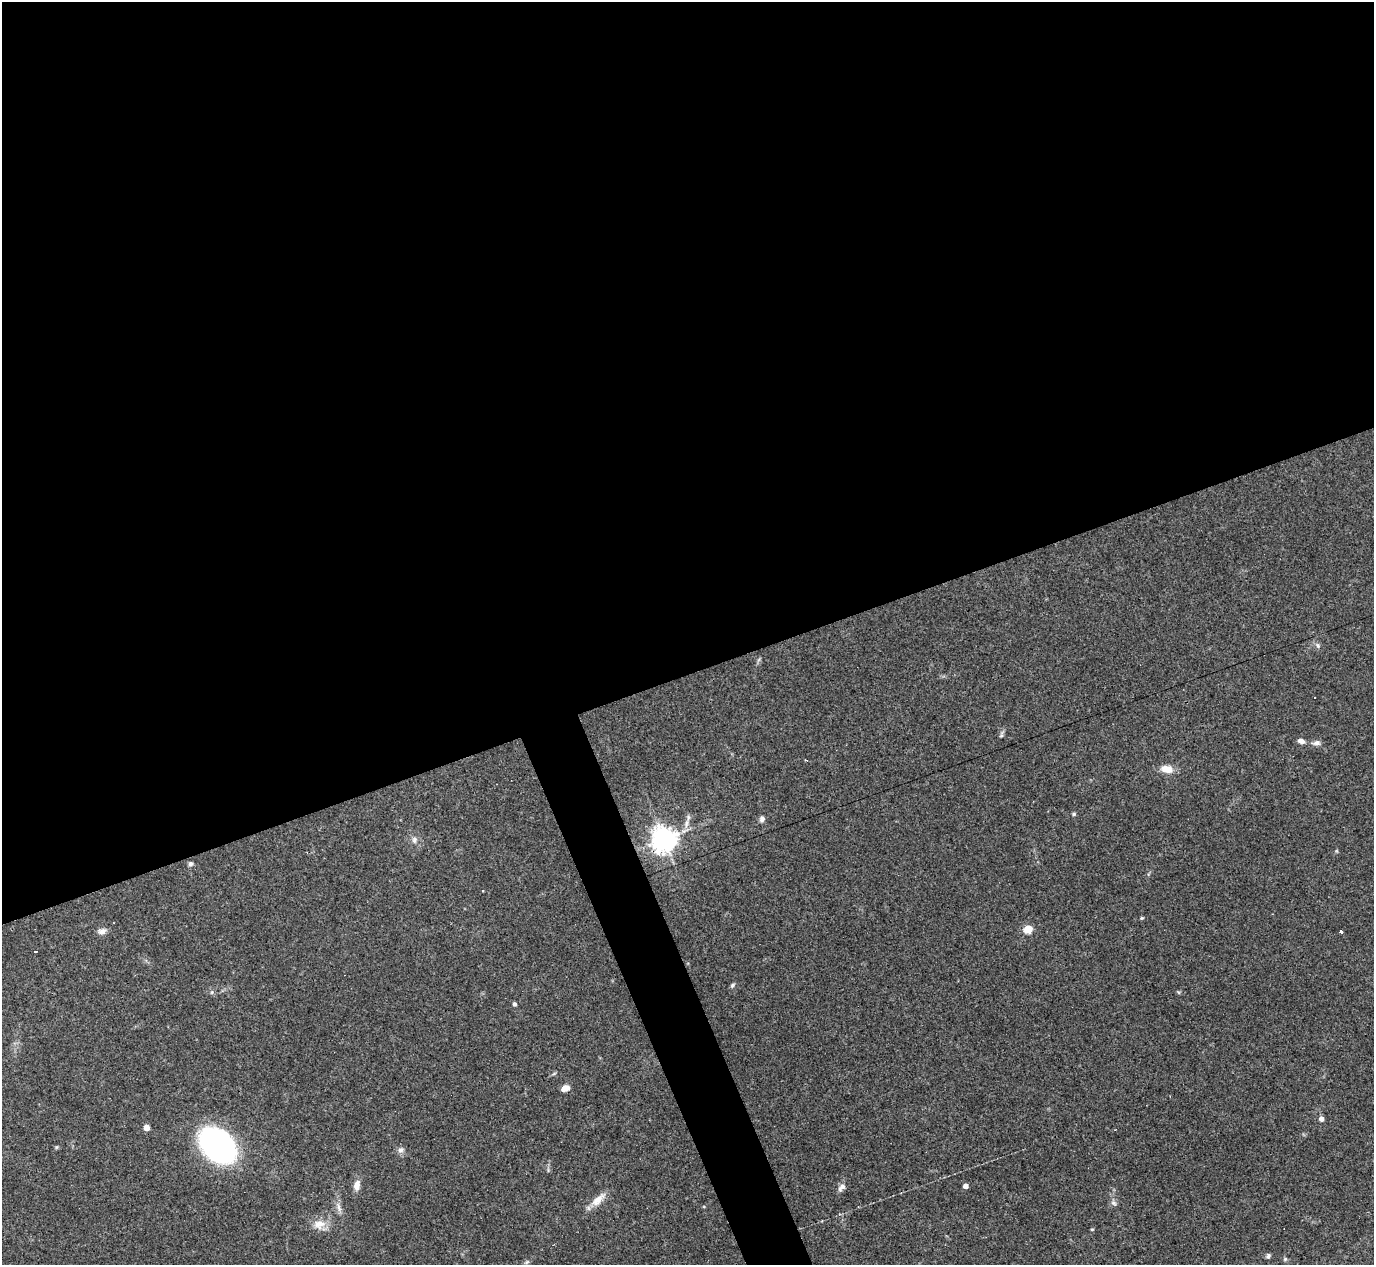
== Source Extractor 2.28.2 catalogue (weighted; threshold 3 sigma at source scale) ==
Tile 2 of 4 x 4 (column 2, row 1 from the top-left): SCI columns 1373-2744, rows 4064-5326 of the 5488 x 5473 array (HDU 1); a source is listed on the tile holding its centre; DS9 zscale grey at full resolution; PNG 1376 x 1267 px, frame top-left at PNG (2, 2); no overlay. Shown black and unused: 55% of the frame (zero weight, under 3 of 4 exposures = <1% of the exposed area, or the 3 px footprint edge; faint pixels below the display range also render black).
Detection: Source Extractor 2.28.2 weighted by HDU 2 'WHT'; one run over the whole footprint, this tile lists its part. Background 0.16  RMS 0.0052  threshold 0.0233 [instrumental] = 3 sigma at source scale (4.5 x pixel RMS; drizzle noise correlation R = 1.50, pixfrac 1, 0.05/0.05 arcsec/px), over >= 5 px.
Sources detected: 37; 1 cosmic-ray / hot-pixel residue — not listed; the other 36 listed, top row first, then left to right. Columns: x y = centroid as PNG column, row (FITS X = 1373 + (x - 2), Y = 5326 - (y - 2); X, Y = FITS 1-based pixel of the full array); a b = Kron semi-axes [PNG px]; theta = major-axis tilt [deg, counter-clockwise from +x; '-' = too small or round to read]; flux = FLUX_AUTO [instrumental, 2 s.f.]
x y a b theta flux
1318 645 7 5 -70 1.2
1315 697 2 2 - 0.47
1001 735 7 5 60 0.94
1301 741 7 5 -20 2.6
1317 743 10 7 8 1.9
1167 769 16 9 -12 5.7
1074 814 5 4 - 0.84
762 819 8 6 68 1.6
686 824 12 6 77 3
664 839 8 8 - 540
414 840 9 7 -87 2
191 864 6 5 - 1.3
1142 918 4 4 - 0.55
1028 929 5 5 - 21
102 931 11 7 16 2.4
1341 931 4 3 - 17
36 951 4 3 - 16
732 985 7 5 52 0.88
212 992 6 3 71 0.65
515 1004 4 4 - 1.3
565 1088 7 5 23 5.6
1321 1119 6 5 - 1.9
146 1127 4 4 - 6.3
217 1146 27 19 -41 140
56 1147 6 4 89 0.56
401 1150 8 6 2 1.7
357 1185 12 7 80 3.9
965 1186 4 4 - 3.8
842 1187 11 6 40 2.2
598 1199 24 9 43 6
1113 1203 9 5 -27 1.4
339 1207 14 5 -77 2.6
319 1224 17 13 9 6.3
1092 1229 4 4 - 0.54
1268 1256 6 5 - 1.2
1285 1259 5 5 - 0.86
Overlapping masked pixels (flux is a lower limit): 1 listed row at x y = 664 839